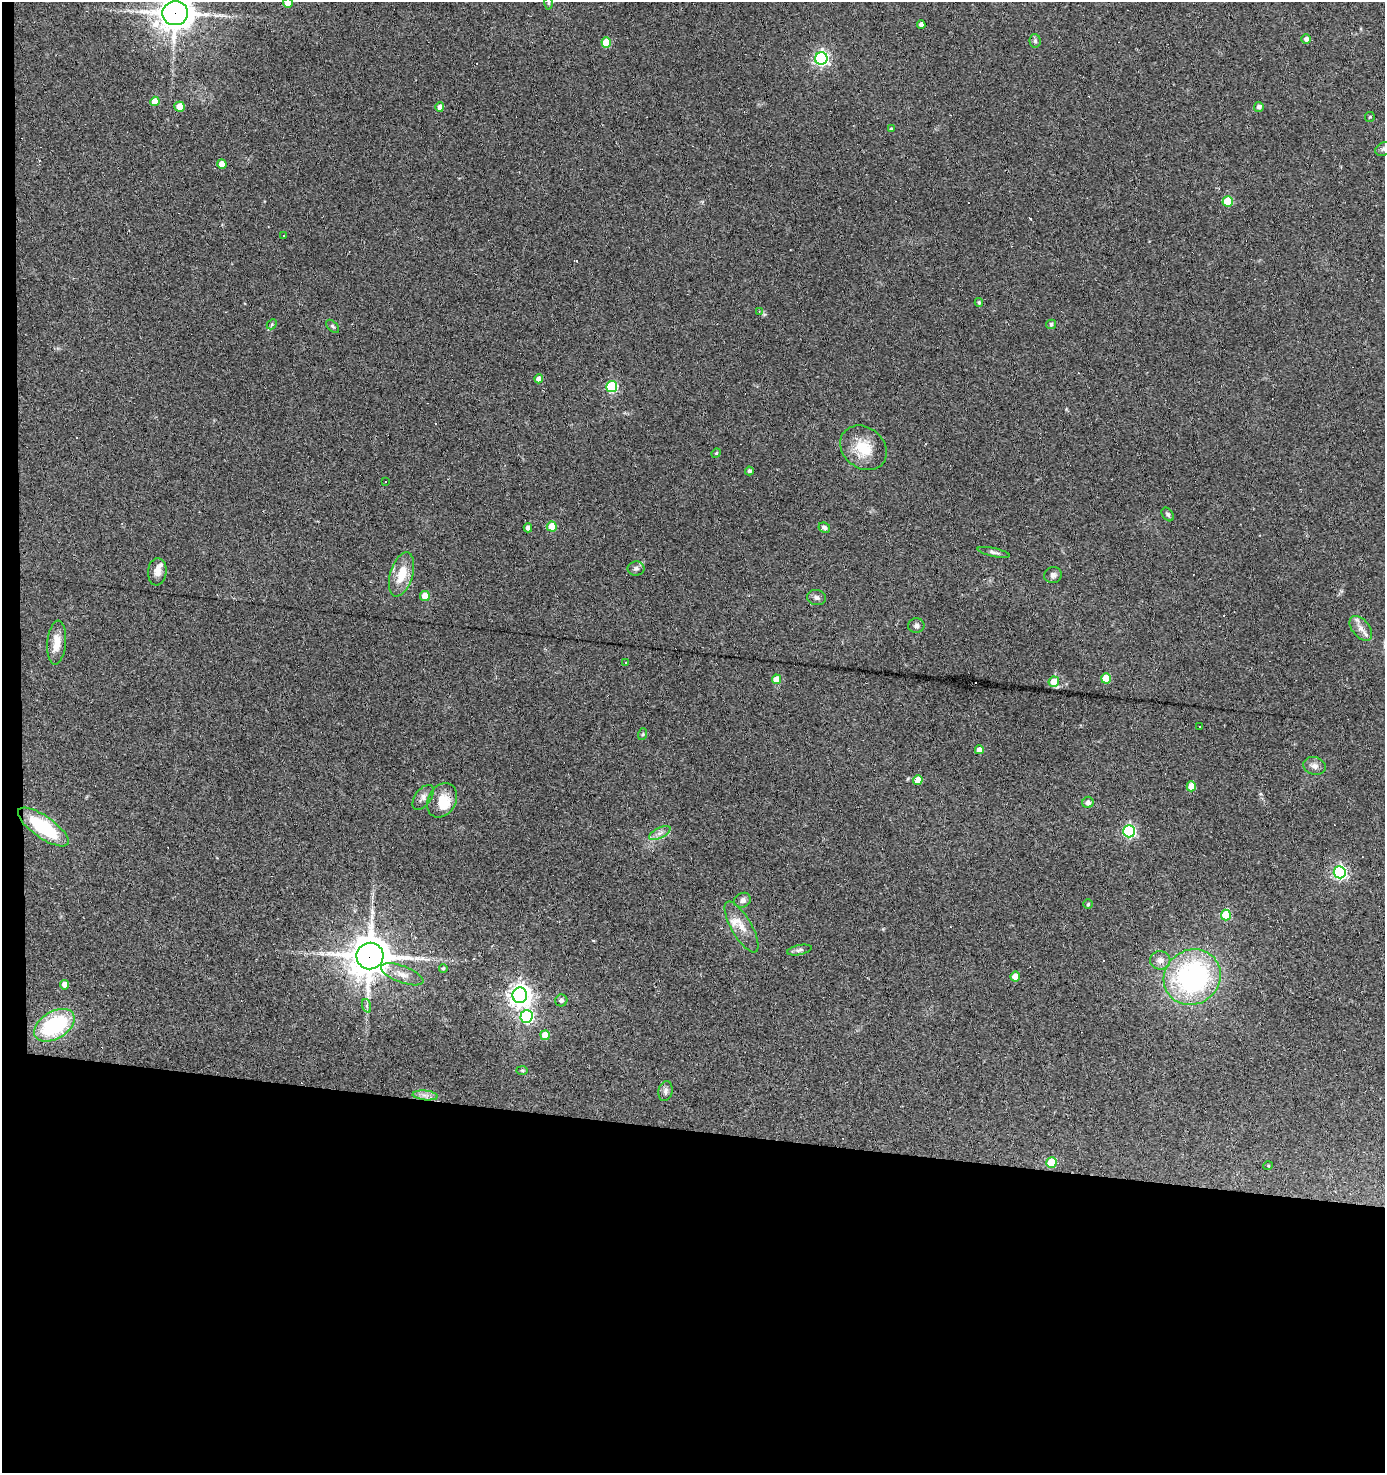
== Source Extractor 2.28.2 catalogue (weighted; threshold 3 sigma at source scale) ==
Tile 7 of 3 x 3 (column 1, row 3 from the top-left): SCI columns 188-1570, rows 1-1471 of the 4433 x 4414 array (HDU 1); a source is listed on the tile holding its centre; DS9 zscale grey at full resolution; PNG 1387 x 1475 px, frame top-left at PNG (2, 2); each listed source drawn as its Kron ellipse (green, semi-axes under 4 px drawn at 4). Shown black and unused: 24% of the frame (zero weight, under 2 of 3 exposures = <1% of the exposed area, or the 3 px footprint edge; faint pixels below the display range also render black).
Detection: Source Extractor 2.28.2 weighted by HDU 2 'WHT'; one run over the whole footprint, this tile lists its part. Background 0.11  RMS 0.008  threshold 0.0362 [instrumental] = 3 sigma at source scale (4.5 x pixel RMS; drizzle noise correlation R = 1.50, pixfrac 1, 0.05/0.05 arcsec/px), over >= 5 px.
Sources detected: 102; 1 inside a brighter object's white glare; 15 cosmic-ray / hot-pixel residue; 1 long thin detection or spike segment (spike, bleed or trail) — neither listed nor drawn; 2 inside a brighter listed object's ellipse — not listed separately; the other 83 listed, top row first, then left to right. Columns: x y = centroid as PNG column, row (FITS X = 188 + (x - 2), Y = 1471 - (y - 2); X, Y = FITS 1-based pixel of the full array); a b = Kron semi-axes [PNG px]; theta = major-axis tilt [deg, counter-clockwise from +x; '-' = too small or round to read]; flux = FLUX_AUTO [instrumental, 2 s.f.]
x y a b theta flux
288 3 5 4 - 18
549 3 6 4 -90 1.3
175 13 13 12 - 1500
921 25 4 4 - 3.8
1306 39 5 4 - 2.9
1035 41 7 5 -87 1.6
606 42 5 5 - 23
821 58 6 6 - 210
155 101 4 4 - 13
180 107 5 5 - 15
440 107 5 4 - 4.4
1259 107 5 4 - 2.7
1370 117 5 4 - 0.82
891 129 4 3 - 0.93
1384 149 9 6 24 2.5
222 164 4 4 - 8.5
1228 201 5 5 - 30
284 236 3 3 - 2.5
979 302 4 4 - 1.2
759 311 4 3 - 0.85
272 324 6 4 47 1.1
1051 324 5 5 - 1.9
333 326 8 5 -44 1.5
539 379 4 4 - 6
612 387 5 5 - 79
864 448 25 20 -39 23
716 453 5 4 - 0.95
749 471 4 4 - 1.8
386 482 3 3 - 1.1
1168 514 7 5 -51 1.7
552 527 5 5 - 24
528 528 4 4 - 3.4
824 528 6 5 - 2.2
994 552 16 4 -12 2.5
636 568 8 7 - 2.5
157 572 14 9 84 6.1
402 574 23 11 73 18
1053 575 9 8 - 3
425 596 5 5 - 16
817 597 10 7 -14 2.7
916 626 8 7 - 2.4
1361 628 14 8 -50 5.9
57 643 22 9 85 11
626 663 3 3 - 0.71
1106 678 5 5 - 21
777 679 5 4 - 13
1054 682 5 5 - 16
1199 726 3 3 - 1.5
643 734 6 4 71 0.93
979 750 4 4 - 4.9
1314 766 11 8 -18 4.1
918 780 5 4 - 16
1191 786 5 4 - 15
423 797 14 8 54 4.2
442 800 18 14 60 13
1088 802 6 5 - 3.2
43 827 30 11 -35 51
1129 831 6 6 - 130
660 833 11 5 26 3.9
1340 872 6 6 - 170
742 900 8 7 - 3
1088 904 5 5 - 1
1226 915 5 5 - 41
741 927 29 10 -60 12
799 950 12 5 12 2.2
370 956 13 13 - 2300
1160 960 10 9 - 5.1
443 968 4 4 - 0.97
402 974 22 8 -20 8.1
1015 976 5 5 - 11
1192 977 29 27 35 150
65 985 4 4 - 7.5
520 995 8 7 - 590
561 1000 6 6 - 2.8
367 1006 7 4 -72 1.8
526 1016 6 6 - 130
54 1025 22 13 31 75
545 1035 5 4 - 17
522 1070 6 4 -2 1
666 1091 10 7 79 2.8
425 1095 12 5 -5 4.4
1051 1163 5 5 - 35
1268 1166 5 3 - 0.67
Overlapping masked pixels (flux is a lower limit): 2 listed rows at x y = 175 13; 370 956
Isophote crosses this tile's border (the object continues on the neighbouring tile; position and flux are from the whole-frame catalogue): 3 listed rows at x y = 288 3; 175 13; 1384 149